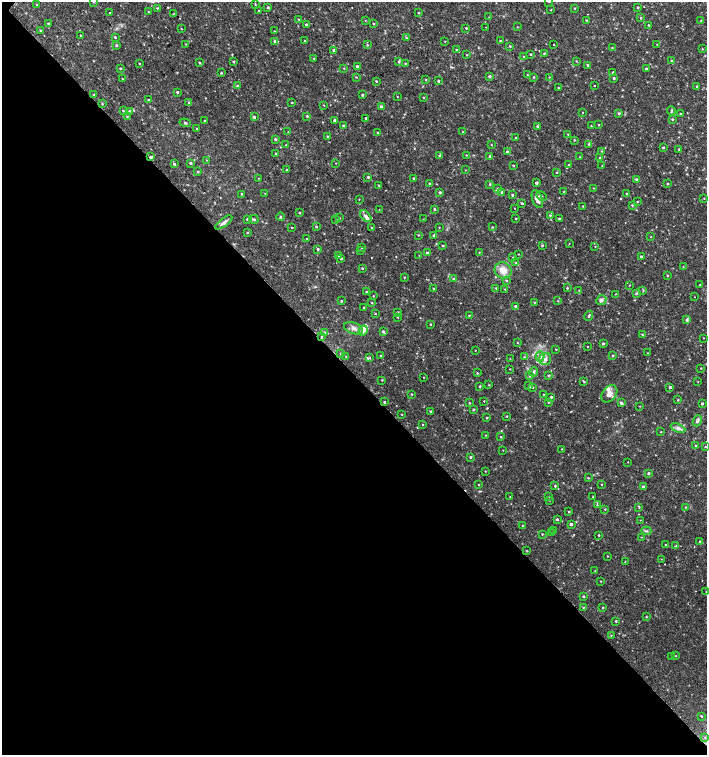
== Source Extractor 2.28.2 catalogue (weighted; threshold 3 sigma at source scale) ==
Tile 14 of 4 x 4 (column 2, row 4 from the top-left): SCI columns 1635-3043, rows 1-1506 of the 6023 x 6029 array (HDU 1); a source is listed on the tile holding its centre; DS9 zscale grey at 2 x 2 block average (1 PNG px = mean of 2 x 2 image px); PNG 709 x 757 px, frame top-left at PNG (2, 2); each listed source drawn as its Kron ellipse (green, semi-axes under 4 px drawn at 4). Shown black and unused: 51% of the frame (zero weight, under 2 of 3 exposures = <1% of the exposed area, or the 3 px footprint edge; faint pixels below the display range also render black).
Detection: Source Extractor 2.28.2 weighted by HDU 2 'WHT'; one run over the whole footprint, this tile lists its part. Background 0.0335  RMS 0.0037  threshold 0.0167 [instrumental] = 3 sigma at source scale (4.5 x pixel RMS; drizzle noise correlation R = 1.50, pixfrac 1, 0.0396/0.0396 arcsec/px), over >= 5 px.
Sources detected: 364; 1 cosmic-ray / hot-pixel residue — neither listed nor drawn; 1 coinciding with a brighter row at this scale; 6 inside a brighter listed object's ellipse — not listed separately; the other 356 listed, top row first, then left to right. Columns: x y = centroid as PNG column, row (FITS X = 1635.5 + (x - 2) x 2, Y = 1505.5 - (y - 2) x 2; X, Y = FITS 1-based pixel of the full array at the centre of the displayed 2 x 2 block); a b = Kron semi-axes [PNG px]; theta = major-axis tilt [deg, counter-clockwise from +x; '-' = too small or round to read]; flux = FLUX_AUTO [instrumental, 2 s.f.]
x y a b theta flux
94 2 3 2 - 0.75
549 2 2 2 - 0.33
37 5 2 2 - 0.8
255 5 3 2 - 0.58
268 7 3 3 - 1.2
638 7 2 2 - 0.86
157 8 3 2 - 0.64
574 8 2 2 - 0.44
258 10 2 2 - 0.34
551 10 2 2 - 0.48
148 12 2 2 - 0.33
110 13 2 2 - 1.7
418 13 2 2 - 0.61
173 14 2 2 - 0.46
489 17 2 2 - 0.32
641 18 3 2 - 0.62
299 19 3 2 - 0.51
586 20 2 2 - 0.8
365 21 3 2 - 0.35
701 21 3 2 - 0.36
48 24 3 2 - 1.1
373 24 3 2 - 0.67
306 25 3 2 - 1.1
649 25 3 2 - 0.82
486 27 2 2 - 0.83
517 27 2 2 - 0.37
466 28 2 2 - 0.75
181 29 3 2 - 0.35
41 31 3 2 - 0.78
274 31 2 2 - 0.39
81 36 2 2 - 0.79
115 37 3 2 - 0.82
407 38 3 2 - 0.55
304 41 2 2 - 0.38
500 41 2 2 - 0.99
275 42 4 3 - 1.8
445 42 3 2 - 0.31
186 44 3 2 - 0.37
657 44 2 2 - 0.29
116 45 3 2 - 1.3
367 45 3 2 - 0.72
554 45 2 2 - 1.2
510 46 3 3 - 0.62
612 48 2 2 - 0.44
702 49 2 2 - 0.47
333 50 2 2 - 1.3
456 50 3 2 - 0.61
544 53 3 3 - 0.84
531 54 2 2 - 0.92
467 55 2 2 - 0.57
523 56 2 2 - 0.42
314 58 2 2 - 0.33
576 61 2 2 - 0.49
671 61 3 3 - 0.88
233 62 3 2 - 0.77
399 62 3 3 - 0.95
139 63 2 2 - 0.41
199 63 3 2 - 0.79
405 63 3 2 - 0.47
588 65 2 2 - 0.83
357 66 2 2 - 2
120 68 3 2 - 0.91
344 68 2 2 - 0.53
646 69 2 2 - 0.98
221 73 2 2 - 0.75
612 73 3 2 - 0.68
527 75 2 2 - 0.41
489 76 3 2 - 1.5
356 77 3 2 - 0.52
534 77 3 2 - 0.7
549 77 2 2 - 0.38
614 78 2 2 - 1.4
123 79 3 2 - 0.57
426 80 2 2 - 0.56
376 81 3 2 - 0.66
438 81 2 2 - 1.4
237 86 3 3 - 1.2
594 86 2 2 - 0.97
697 86 2 2 - 0.75
558 88 3 2 - 0.62
177 92 2 2 - 1.3
94 95 3 2 - 0.5
362 95 2 2 - 0.98
397 97 2 2 - 0.32
423 97 2 2 - 0.53
149 100 3 3 - 0.86
189 102 3 2 - 0.72
292 103 2 2 - 0.54
102 104 3 2 - 0.57
324 105 3 2 - 0.38
381 106 2 2 - 1.7
123 111 3 3 - 0.69
130 111 4 2 - 0.93
671 111 4 3 - 1.1
582 112 2 2 - 0.41
619 113 3 3 - 1.1
680 114 3 3 - 0.8
127 116 3 2 - 0.51
307 116 2 2 - 0.89
254 117 3 2 - 1.4
366 118 2 2 - 1
672 119 3 2 - 0.79
334 120 3 2 - 1.6
205 121 2 2 - 1.2
185 123 5 2 - 1.1
598 125 2 2 - 0.52
343 126 3 3 - 0.85
537 126 2 2 - 0.91
591 126 2 2 - 0.47
197 128 2 2 - 0.63
288 132 2 2 - 0.9
463 132 2 2 - 0.56
378 133 3 2 - 0.62
568 134 2 2 - 0.58
327 136 2 2 - 0.73
516 138 2 2 - 0.92
275 139 3 2 - 1.2
574 140 3 3 - 0.65
589 144 3 2 - 1.2
286 145 2 2 - 0.54
491 145 2 2 - 0.44
663 148 2 2 - 0.93
679 149 2 2 - 1.1
602 151 3 2 - 0.46
507 152 3 3 - 1.6
276 153 2 2 - 0.67
440 155 3 3 - 1.3
466 155 2 2 - 0.44
490 156 3 2 - 1.1
151 157 3 2 - 2.1
580 157 2 2 - 0.55
600 158 2 2 - 0.6
207 160 2 2 - 0.31
190 163 2 2 - 1.2
336 163 2 2 - 0.32
174 164 3 2 - 1.6
513 165 3 2 - 0.52
569 165 3 2 - 1.1
602 166 2 2 - 0.35
287 170 2 2 - 1.2
465 170 2 2 - 0.33
198 171 3 3 - 0.81
557 172 2 2 - 0.76
368 177 2 2 - 1.2
258 178 2 2 - 0.29
414 178 2 2 - 1.2
636 179 3 3 - 1.3
536 183 2 2 - 2.1
430 184 3 2 - 0.81
490 184 3 2 - 0.78
667 184 2 2 - 0.79
379 185 2 2 - 0.78
593 188 2 2 - 0.33
498 189 4 3 - 1.5
440 192 2 2 - 1.8
502 192 2 2 - 1.1
564 192 2 2 - 0.83
265 193 2 2 - 0.33
241 194 3 2 - 0.59
627 194 3 2 - 1.2
512 195 3 2 - 0.97
542 196 5 2 - 1.1
704 198 2 2 - 0.38
359 199 3 2 - 0.31
537 199 9 5 -69 5.7
637 202 2 2 - 0.54
522 203 3 2 - 0.88
632 205 3 3 - 0.79
583 206 2 2 - 0.54
514 208 2 2 - 0.34
434 209 3 2 - 0.83
379 210 2 2 - 0.28
300 212 2 2 - 0.72
550 215 3 3 - 0.84
366 216 7 4 -48 2.8
281 217 4 2 - 0.79
339 218 3 2 - 0.85
247 219 3 3 - 1.3
254 219 5 3 - 1.8
423 219 2 2 - 0.31
516 219 2 2 - 0.6
559 219 3 2 - 1.1
336 220 2 2 - 0.76
224 222 10 3 37 3
292 227 2 2 - 0.56
316 227 2 2 - 0.79
439 227 2 2 - 0.45
493 227 2 2 - 0.62
372 228 2 2 - 0.56
247 233 3 2 - 0.6
418 235 3 2 - 0.57
434 235 3 2 - 2
651 237 2 2 - 0.43
307 239 2 2 - 0.37
569 243 2 2 - 0.38
542 245 3 2 - 0.88
443 246 3 2 - 0.61
361 247 2 2 - 0.43
595 247 2 2 - 0.34
318 249 2 2 - 1.1
360 250 2 2 - 0.39
427 252 3 3 - 0.83
479 252 2 2 - 0.41
518 254 2 2 - 0.37
338 255 3 2 - 0.94
419 255 2 2 - 0.29
641 256 2 2 - 1.3
513 257 2 2 - 0.52
341 258 3 2 - 1.2
516 263 3 2 - 0.8
683 267 2 2 - 0.35
362 268 2 2 - 0.66
503 270 9 8 - 9
667 276 2 2 - 0.72
404 277 3 2 - 0.5
453 279 2 2 - 1.1
506 280 3 3 - 0.84
629 285 2 2 - 0.35
700 285 2 2 - 0.58
433 288 3 2 - 0.58
496 288 2 2 - 0.56
567 288 3 2 - 0.69
505 289 2 2 - 0.48
579 290 3 2 - 0.47
643 291 3 2 - 0.64
367 292 2 2 - 1.1
636 293 3 3 - 0.91
615 294 2 2 - 0.32
373 296 2 2 - 0.48
694 297 2 2 - 0.26
601 300 5 4 - 2.3
341 301 2 2 - 1.2
558 301 2 2 - 0.5
372 303 3 2 - 0.65
534 303 3 2 - 0.54
515 306 2 2 - 1.4
364 307 2 2 - 0.65
398 312 3 2 - 1
375 314 2 2 - 0.51
469 315 2 2 - 0.61
589 316 5 3 - 1.2
398 317 2 2 - 0.41
687 320 4 4 - 1.3
430 324 2 2 - 0.72
353 328 10 5 -22 3.7
363 330 5 4 - 4.7
324 332 3 3 - 1.5
383 332 3 2 - 1.8
642 334 3 2 - 0.75
322 337 3 2 - 0.76
703 338 2 2 - 0.31
517 343 2 2 - 0.45
603 344 2 2 - 1
587 347 2 2 - 0.49
556 349 2 2 - 0.52
475 350 2 2 - 0.36
647 353 2 2 - 0.37
341 354 3 2 - 0.95
381 355 2 2 - 0.75
613 355 2 2 - 0.98
540 356 5 4 - 2.6
346 357 2 2 - 0.39
524 357 3 2 - 0.63
370 358 3 3 - 0.97
510 359 3 2 - 0.34
545 359 6 6 - 3.2
701 368 2 2 - 0.45
510 369 2 2 - 0.46
533 372 4 3 - 1.9
477 373 2 2 - 0.89
549 375 3 2 - 0.97
530 376 3 3 - 0.87
423 377 2 2 - 0.35
382 380 2 2 - 0.5
584 382 3 2 - 0.51
698 382 3 2 - 0.31
489 385 2 2 - 0.58
529 385 3 2 - 1.1
480 386 2 2 - 1.1
532 387 3 2 - 0.93
670 387 2 2 - 1.4
412 394 3 2 - 0.51
543 394 2 2 - 0.4
609 394 9 6 52 5.4
551 397 2 2 - 1.2
678 400 2 2 - 0.57
484 401 2 2 - 0.5
384 402 2 2 - 0.94
548 402 2 2 - 0.49
469 403 2 2 - 0.65
621 403 3 3 - 1.5
702 403 2 2 - 1.3
640 406 2 2 - 0.41
473 409 3 3 - 0.97
430 411 2 2 - 0.71
402 414 2 2 - 0.49
507 416 2 2 - 0.64
487 418 2 2 - 0.86
697 421 6 3 67 2.1
423 425 2 2 - 0.47
678 428 8 4 -23 2.8
661 432 2 2 - 0.45
486 435 2 2 - 0.39
501 437 2 2 - 0.75
696 446 2 2 - 1.2
705 447 2 2 - 0.48
562 449 2 2 - 0.49
503 450 2 2 - 0.32
470 457 2 2 - 1.3
628 462 2 2 - 0.34
485 471 2 2 - 0.39
648 473 2 2 - 1.4
588 478 3 2 - 0.54
601 484 2 2 - 0.44
479 485 2 2 - 0.4
555 486 2 2 - 0.85
643 487 2 2 - 1.6
510 496 2 2 - 0.28
548 497 2 2 - 0.37
593 497 2 2 - 0.49
549 500 2 2 - 0.35
597 505 3 2 - 0.5
639 507 4 2 - 0.66
685 507 2 2 - 0.52
605 509 2 2 - 0.61
569 512 3 2 - 0.73
557 519 3 2 - 1.1
640 520 2 2 - 0.32
571 524 3 2 - 1.7
522 525 2 2 - 0.37
554 530 2 2 - 1.4
646 531 5 3 - 1.3
551 533 2 2 - 0.38
542 534 2 2 - 0.54
599 535 2 2 - 0.74
641 537 2 2 - 0.34
700 541 2 2 - 0.74
666 545 2 2 - 1.7
676 546 3 3 - 0.93
527 551 2 2 - 0.42
607 556 2 2 - 0.45
661 559 2 2 - 0.35
625 561 2 2 - 0.33
595 571 2 2 - 0.29
601 581 2 2 - 0.47
706 591 2 2 - 0.36
583 596 2 2 - 1.3
584 607 2 2 - 0.74
603 607 2 2 - 0.75
646 617 2 2 - 0.59
616 621 2 2 - 0.77
611 635 3 2 - 0.38
676 656 2 2 - 0.35
672 657 2 2 - 0.34
701 716 2 2 - 0.77
705 737 3 2 - 0.59
Overlapping masked pixels (flux is a lower limit): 2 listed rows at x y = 151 157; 322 337
Isophote crosses this tile's border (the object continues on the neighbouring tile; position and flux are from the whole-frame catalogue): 3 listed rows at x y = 94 2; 549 2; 706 591
Diffuse or blended objects may show on this block-average render without a row.